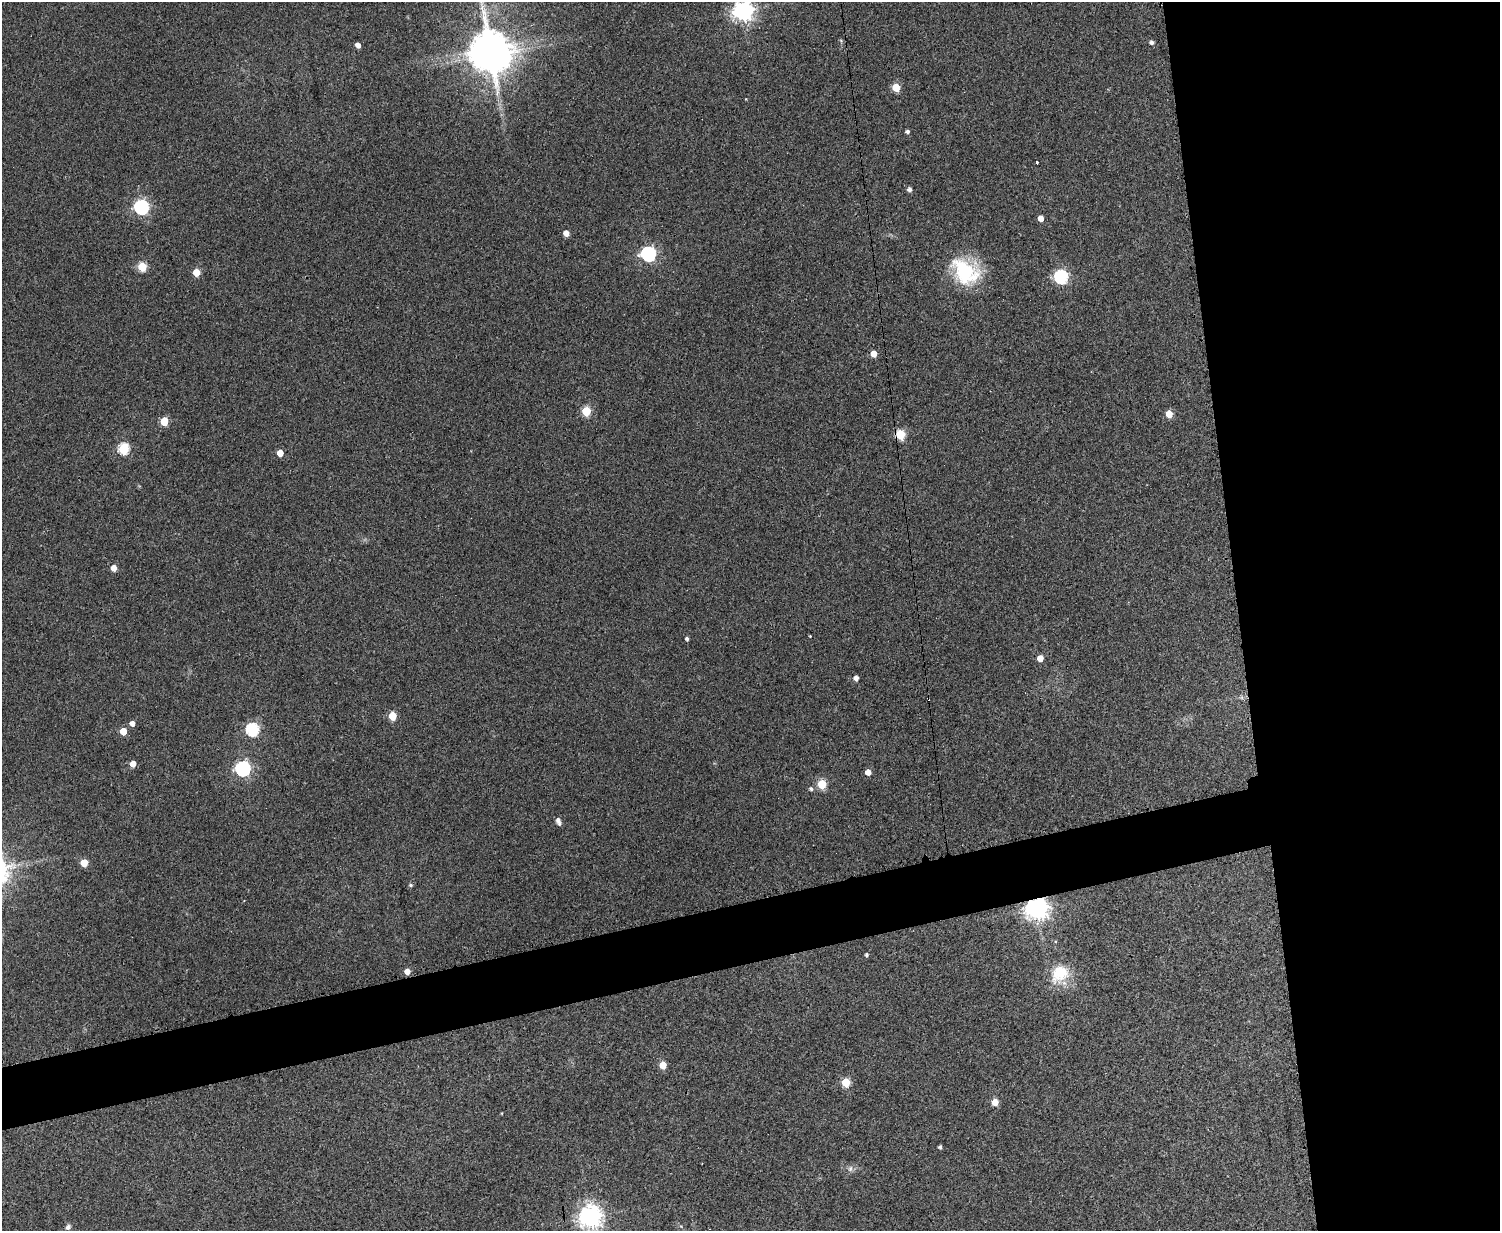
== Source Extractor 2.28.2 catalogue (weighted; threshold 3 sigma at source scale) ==
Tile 6 of 3 x 4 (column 3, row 2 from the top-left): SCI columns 3158-4655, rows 2460-3688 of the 4918 x 4927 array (HDU 1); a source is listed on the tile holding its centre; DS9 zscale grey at full resolution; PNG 1502 x 1233 px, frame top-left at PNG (2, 2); no overlay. Shown black and unused: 22% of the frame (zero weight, under 3 of 4 exposures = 2% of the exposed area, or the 3 px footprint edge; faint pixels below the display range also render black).
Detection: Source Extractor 2.28.2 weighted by HDU 2 'WHT'; one run over the whole footprint, this tile lists its part. Background 0.0787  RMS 0.0057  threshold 0.0256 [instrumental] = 3 sigma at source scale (4.5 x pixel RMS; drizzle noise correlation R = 1.50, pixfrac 1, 0.05/0.05 arcsec/px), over >= 5 px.
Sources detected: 53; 1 inside a brighter object's white glare — not listed; the other 52 listed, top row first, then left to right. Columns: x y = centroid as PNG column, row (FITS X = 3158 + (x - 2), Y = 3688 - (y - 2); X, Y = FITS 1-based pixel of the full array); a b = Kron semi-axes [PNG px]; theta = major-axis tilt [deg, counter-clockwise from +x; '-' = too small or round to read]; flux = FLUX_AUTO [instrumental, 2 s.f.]
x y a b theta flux
743 11 7 7 - 350
1151 42 5 4 - 1.6
358 45 4 4 - 3.8
492 54 13 12 - 1200
896 87 5 5 - 17
907 131 4 4 - 1.4
1036 163 3 3 - 1.3
909 189 4 4 - 2.1
141 207 6 6 - 130
1040 218 4 4 - 5.4
566 233 5 4 - 5.1
648 254 6 6 - 140
142 267 5 5 - 29
196 272 5 5 - 13
965 272 37 25 -40 36
1061 277 6 6 - 95
873 354 5 4 - 7.1
586 411 5 5 - 26
1169 414 5 5 - 11
164 421 5 5 - 21
900 434 5 5 - 36
124 449 6 5 - 48
280 453 5 4 - 7.6
113 568 5 4 - 6.1
810 636 3 2 - 0.44
687 639 4 4 - 1.3
1040 658 5 4 - 7.2
856 678 4 4 - 3.1
392 716 5 5 - 19
132 723 5 4 - 3.3
252 729 6 6 - 77
123 731 5 5 - 11
133 764 5 4 - 5.5
243 768 6 6 - 140
868 772 5 4 - 5.3
822 784 5 5 - 28
811 789 5 5 - 1.3
558 821 10 5 -68 2.2
84 863 5 5 - 14
411 885 5 4 - 0.87
1037 908 7 7 - 470
867 955 4 4 - 1.1
407 971 4 4 - 5.2
1060 973 21 16 50 20
663 1065 5 5 - 11
846 1082 5 5 - 21
995 1102 5 5 - 9.8
502 1113 4 2 - 0.39
940 1147 4 3 - 1
850 1169 9 6 83 1.6
590 1217 7 7 - 470
68 1227 7 6 - 1.5
Overlapping masked pixels (flux is a lower limit): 2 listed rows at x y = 900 434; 1037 908
Isophote crosses this tile's border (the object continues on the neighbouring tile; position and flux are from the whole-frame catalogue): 2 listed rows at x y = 743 11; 492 54